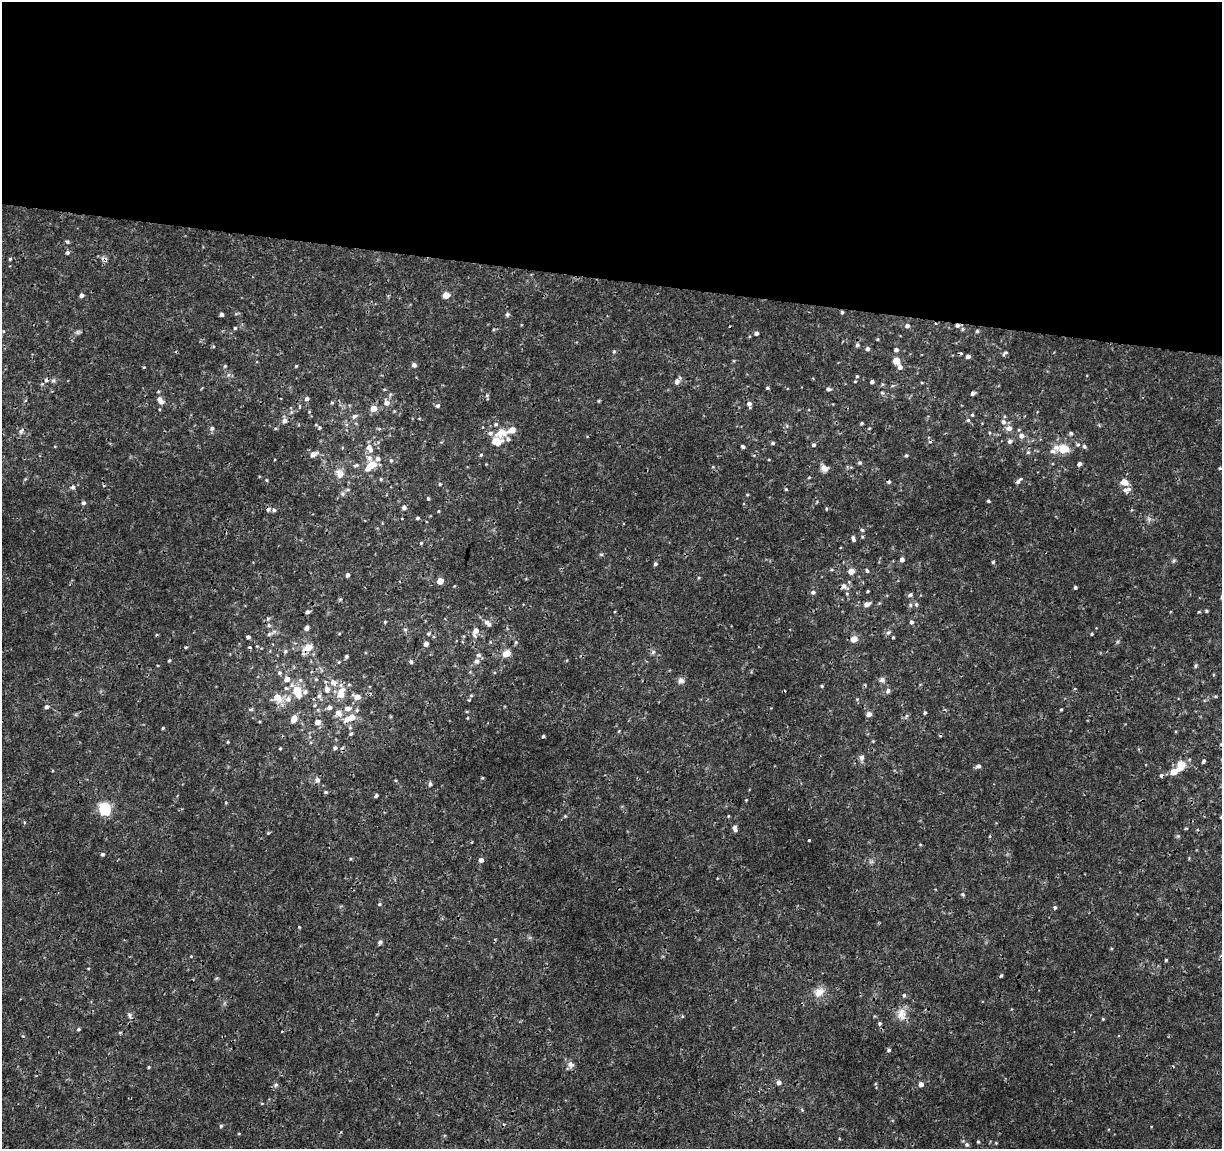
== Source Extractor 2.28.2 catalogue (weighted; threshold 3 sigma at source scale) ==
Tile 3 of 4 x 4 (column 3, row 1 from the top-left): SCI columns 2443-3662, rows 3665-4811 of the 4892 x 5096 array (HDU 1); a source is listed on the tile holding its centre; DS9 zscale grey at full resolution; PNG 1224 x 1151 px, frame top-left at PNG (2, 2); no overlay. Shown black and unused: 24% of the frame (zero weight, under 3 of 4 exposures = <1% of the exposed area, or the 3 px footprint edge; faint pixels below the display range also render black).
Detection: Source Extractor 2.28.2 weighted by HDU 2 'WHT'; one run over the whole footprint, this tile lists its part. Background 0.00125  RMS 9.5e-04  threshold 0.00428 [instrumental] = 3 sigma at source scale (4.5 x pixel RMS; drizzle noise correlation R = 1.50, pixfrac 1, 0.0396/0.0396 arcsec/px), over >= 5 px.
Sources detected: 268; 10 cosmic-ray / hot-pixel residue — not listed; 12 inside a brighter listed object's ellipse — not listed separately; the other 246 listed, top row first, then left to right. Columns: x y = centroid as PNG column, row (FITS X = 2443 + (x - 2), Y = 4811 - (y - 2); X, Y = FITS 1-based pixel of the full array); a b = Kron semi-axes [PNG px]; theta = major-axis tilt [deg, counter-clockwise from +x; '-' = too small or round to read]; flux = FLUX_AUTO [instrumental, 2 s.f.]
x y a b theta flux
67 242 5 4 - 0.12
67 252 5 5 - 0.21
10 259 5 4 - 0.11
82 295 5 4 - 0.33
446 295 5 4 - 1.6
842 312 4 3 - 0.14
221 314 4 4 - 0.26
507 314 6 5 - 0.17
957 325 5 5 - 0.28
907 326 6 5 - 0.25
235 328 4 4 - 0.12
963 329 5 5 - 0.13
977 331 4 4 - 0.13
78 332 8 5 10 0.21
756 333 4 4 - 0.29
857 345 5 5 - 0.21
867 349 5 4 - 0.27
896 350 5 4 - 0.25
614 351 5 4 - 0.12
1005 353 7 4 40 0.16
968 356 4 4 - 0.28
896 361 5 5 - 1.4
414 365 4 4 - 0.37
225 366 5 4 - 0.11
296 366 4 3 - 0.098
144 367 4 3 - 0.086
900 367 5 5 - 0.39
857 376 3 3 - 0.11
46 380 7 5 54 0.29
53 381 7 6 - 0.19
677 381 8 7 - 0.37
855 381 4 3 - 0.08
872 382 4 3 - 0.27
882 384 5 3 - 0.098
892 386 5 3 - 0.11
767 388 4 4 - 0.12
828 389 5 4 - 0.24
882 393 5 5 - 0.14
973 393 5 4 - 0.22
487 395 6 5 - 0.16
307 399 6 5 - 0.25
160 401 10 7 -55 0.57
599 401 5 3 - 0.095
386 402 7 6 - 0.54
332 403 4 4 - 0.12
749 404 8 5 -78 0.33
299 406 6 3 -71 0.099
438 406 5 5 - 0.2
373 408 5 5 - 1.2
972 415 4 3 - 0.12
354 416 8 5 38 0.27
285 420 9 6 -75 0.41
968 420 5 5 - 0.13
1003 422 8 6 -63 0.36
861 423 3 3 - 0.13
496 424 5 4 - 0.14
316 425 4 3 - 0.076
212 428 6 6 - 0.26
1009 428 7 7 - 0.48
379 429 6 4 -1 0.12
21 431 11 6 55 0.29
501 432 13 9 23 1.4
1071 433 5 4 - 0.17
1021 436 7 7 - 0.52
508 439 7 6 - 0.26
1010 441 6 6 - 0.23
773 443 5 4 - 0.15
1078 444 6 6 - 0.19
814 445 4 4 - 0.2
743 446 4 3 - 0.16
1084 446 5 4 - 0.21
369 447 7 7 - 0.48
1056 447 8 8 - 0.58
1064 449 7 6 - 2.5
1028 452 5 5 - 0.13
313 454 9 5 27 0.61
481 455 5 4 - 0.11
906 455 4 4 - 0.15
369 458 11 7 -61 0.51
391 460 5 4 - 0.16
860 463 5 4 - 0.14
372 464 10 7 22 1.5
1080 464 4 4 - 0.32
356 465 8 4 15 0.19
824 468 9 7 -29 0.51
1220 468 4 4 - 0.085
340 474 9 7 -65 0.92
809 477 5 3 - 0.08
25 479 4 4 - 0.086
381 479 4 4 - 0.11
266 480 4 4 - 0.091
1018 482 6 5 - 0.2
1124 482 7 6 - 1.1
440 484 4 4 - 0.11
73 487 6 5 - 0.24
786 489 5 4 - 0.1
1127 490 11 7 12 0.47
428 498 4 3 - 0.13
988 501 4 3 - 0.12
83 503 5 5 - 0.19
404 507 5 5 - 0.31
826 509 5 3 - 0.095
274 510 5 5 - 0.2
439 511 4 3 - 0.076
418 518 4 4 - 0.14
862 530 6 4 -42 0.12
853 539 6 3 -77 0.23
421 543 4 4 - 0.11
601 554 6 4 0 0.12
902 560 4 4 - 0.38
1173 561 7 4 59 0.15
993 562 4 4 - 0.12
655 564 5 4 - 0.19
851 571 7 6 - 0.64
867 571 5 4 - 0.15
347 575 4 4 - 0.26
440 581 5 4 - 1.1
844 586 10 7 -18 0.5
1075 587 3 3 - 0.17
867 591 3 2 - 0.1
813 592 6 5 - 0.25
910 595 6 4 29 0.24
867 604 7 5 29 0.45
916 604 6 5 - 0.16
910 605 6 5 - 0.16
1206 611 5 4 - 0.12
308 612 5 4 - 0.26
1199 612 4 3 - 0.096
385 622 4 3 - 0.1
911 622 5 5 - 0.23
488 623 11 6 -42 0.44
269 625 6 5 - 0.2
307 628 6 5 - 0.26
405 629 6 4 -1 0.13
475 632 12 7 74 0.66
888 632 7 5 41 0.22
429 633 7 4 41 0.16
269 634 8 5 18 0.23
1092 634 3 3 - 0.098
248 637 4 4 - 0.22
893 637 3 3 - 0.099
854 639 5 5 - 1.2
516 642 5 5 - 0.14
1117 642 6 4 71 0.14
426 644 4 4 - 0.43
257 646 4 4 - 0.082
186 647 4 3 - 0.1
250 647 4 3 - 0.15
308 647 7 5 28 1.8
285 651 6 5 - 0.16
653 652 7 4 45 0.18
507 653 6 5 - 1.6
346 656 4 4 - 0.19
169 661 4 3 - 0.12
476 661 9 7 40 0.37
411 662 5 5 - 0.19
1196 666 5 4 - 0.14
279 673 6 5 - 0.2
287 679 6 6 - 0.65
882 680 6 6 - 0.34
681 681 10 7 -11 0.36
333 682 9 8 - 0.66
822 686 4 3 - 0.11
286 688 6 6 - 0.18
327 689 9 7 -71 0.51
297 691 11 7 -64 2.4
888 691 6 6 - 0.24
305 692 6 6 - 0.28
340 695 10 9 - 0.81
471 695 6 4 0 0.11
319 696 7 6 - 0.27
277 697 10 8 -50 1.3
357 697 6 5 - 0.92
288 699 9 8 - 0.65
469 700 4 3 - 0.076
315 705 5 5 - 0.13
47 707 6 5 - 0.24
348 708 9 6 2 0.52
251 709 6 4 18 0.13
1061 709 3 3 - 0.092
339 713 12 8 -43 0.65
925 713 4 3 - 0.14
869 714 5 4 - 0.58
906 716 6 4 71 0.13
350 718 13 6 24 1.5
467 718 4 3 - 0.075
294 719 9 6 66 0.9
317 722 6 5 - 0.62
163 728 4 3 - 0.1
351 734 5 4 - 0.16
543 736 4 3 - 0.12
228 742 4 3 - 0.09
1221 744 4 4 - 0.11
280 748 4 3 - 0.099
335 748 6 5 - 0.19
861 758 8 7 - 0.3
1204 761 4 3 - 0.2
1181 765 7 6 - 2.2
978 766 6 5 - 0.29
1174 772 5 5 - 1.4
482 778 4 3 - 0.095
317 780 7 6 - 0.37
430 784 6 4 89 0.21
325 792 5 4 - 0.12
376 796 4 4 - 0.2
226 803 4 3 - 0.081
105 809 14 12 -65 2.5
565 816 5 4 - 0.12
728 816 4 3 - 0.074
1221 817 3 3 - 0.085
24 822 4 3 - 0.085
735 828 8 5 -68 0.35
1186 828 5 3 - 0.079
268 833 5 4 - 0.1
990 836 5 3 - 0.082
809 840 3 3 - 0.16
920 845 4 3 - 0.081
102 854 4 4 - 0.17
350 859 5 3 - 0.087
481 860 5 4 - 0.41
871 862 7 4 18 0.18
963 894 5 4 - 0.13
380 904 5 4 - 0.15
1055 907 5 4 - 0.16
380 942 6 6 - 0.19
191 956 4 3 - 0.074
1166 960 3 3 - 0.11
1001 975 5 3 - 0.12
819 992 14 10 46 0.97
904 995 5 4 - 0.15
902 1014 18 13 -89 1.1
129 1015 9 6 -74 0.26
682 1016 5 3 - 0.09
1103 1019 4 3 - 0.094
880 1023 5 5 - 0.18
78 1029 4 3 - 0.13
120 1033 6 4 1 0.11
889 1050 4 4 - 0.18
571 1064 10 9 - 0.41
149 1067 4 3 - 0.1
778 1082 5 5 - 0.38
921 1084 5 4 - 0.51
276 1085 7 5 43 0.21
221 1126 5 4 - 0.12
978 1142 4 4 - 0.11
967 1144 6 6 - 0.21
Overlapping masked pixels (flux is a lower limit): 6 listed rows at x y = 842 312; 957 325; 46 380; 308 647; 350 718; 902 1014
Isophote crosses this tile's border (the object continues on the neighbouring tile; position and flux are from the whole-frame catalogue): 2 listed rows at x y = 1221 744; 1221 817